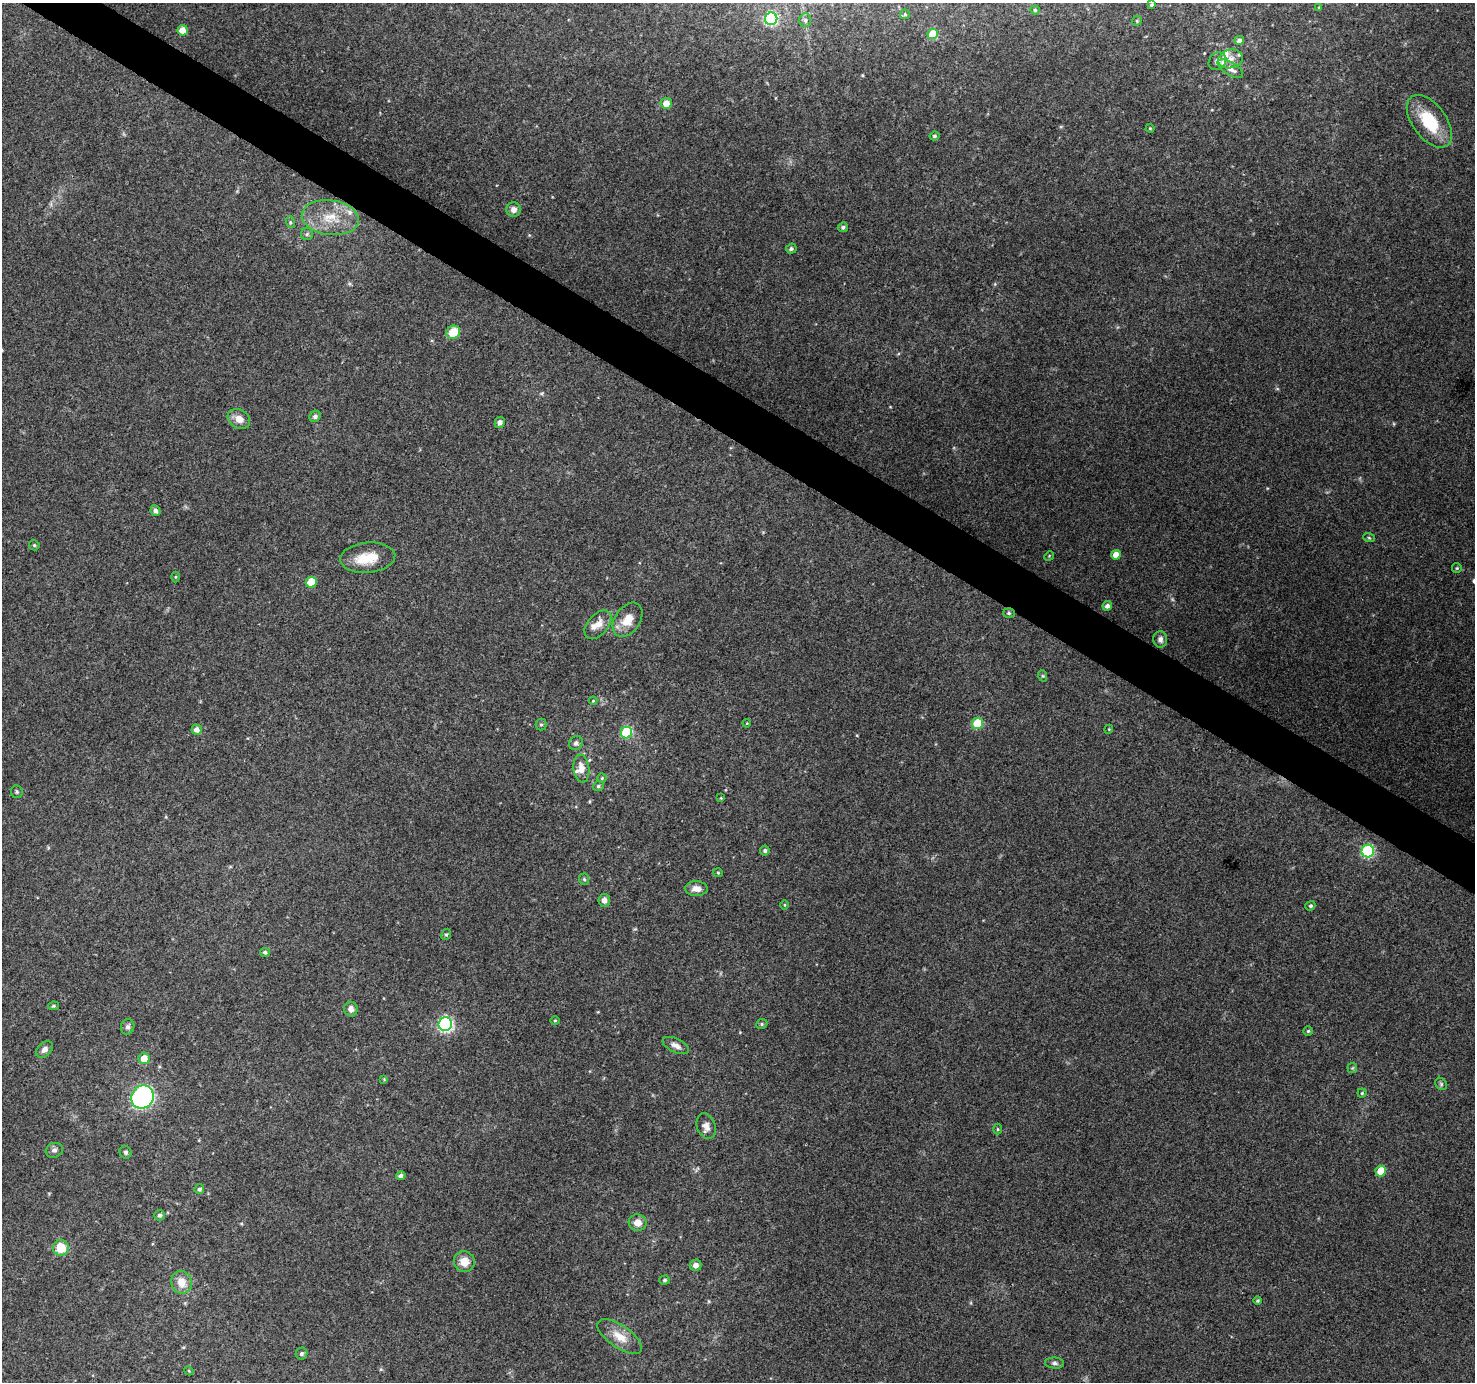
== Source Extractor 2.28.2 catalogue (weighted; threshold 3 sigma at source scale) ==
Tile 11 of 4 x 4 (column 3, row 3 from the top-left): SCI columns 2948-4420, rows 1566-2945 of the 5899 x 5962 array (HDU 1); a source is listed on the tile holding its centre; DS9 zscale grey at full resolution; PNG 1477 x 1384 px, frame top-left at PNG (2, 3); each listed source drawn as its Kron ellipse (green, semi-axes under 4 px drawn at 4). Shown black and unused: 3% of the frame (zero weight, under 3 of 4 exposures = <1% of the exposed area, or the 3 px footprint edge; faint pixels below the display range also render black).
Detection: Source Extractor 2.28.2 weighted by HDU 2 'WHT'; one run over the whole footprint, this tile lists its part. Background 0.149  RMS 0.0073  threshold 0.0331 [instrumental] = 3 sigma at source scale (4.5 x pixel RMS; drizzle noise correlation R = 1.50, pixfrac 1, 0.0396/0.0396 arcsec/px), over >= 5 px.
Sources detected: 107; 1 too faint to see at this stretch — neither listed nor drawn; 7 inside a brighter listed object's ellipse — not listed separately; the other 99 listed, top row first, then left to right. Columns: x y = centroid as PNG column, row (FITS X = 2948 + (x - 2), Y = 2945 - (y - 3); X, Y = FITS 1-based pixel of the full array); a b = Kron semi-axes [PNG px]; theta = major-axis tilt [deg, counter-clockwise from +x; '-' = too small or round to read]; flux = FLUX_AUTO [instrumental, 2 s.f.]
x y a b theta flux
1152 5 4 3 - 0.98
1319 7 3 3 - 0.62
1035 10 4 4 - 0.91
905 14 5 5 - 0.94
771 19 6 6 - 91
805 20 7 5 88 1.6
1137 21 5 4 - 1
183 30 5 5 - 7.3
933 34 5 5 - 24
1239 40 5 4 - 2.5
1230 59 12 9 15 5.5
1217 61 9 8 - 3.5
1230 69 14 6 -33 4.8
666 103 5 5 - 6.8
1429 121 30 17 -53 31
1150 128 4 4 - 0.66
935 136 5 4 - 1.3
513 209 7 7 - 4.2
330 218 29 17 -7 23
290 222 6 4 -72 0.99
843 227 5 5 - 1.6
307 234 6 6 - 1.5
791 249 5 5 - 1.5
453 332 7 6 - 15
315 416 6 5 - 2.4
239 419 12 9 -31 6.6
500 422 5 5 - 2.6
155 511 5 5 - 2.4
1369 538 6 3 -19 0.92
34 545 5 5 - 0.98
1116 555 5 4 - 8.1
1049 556 5 4 - 0.76
368 558 27 15 5 18
1457 568 5 4 - 0.9
176 577 5 3 - 0.76
311 582 5 5 - 18
1107 606 5 4 - 2.8
1009 613 6 5 - 1.3
628 620 19 12 56 13
598 625 17 10 48 7.4
1160 639 8 7 - 2.9
1043 676 6 3 -71 0.99
593 701 4 4 - 0.65
747 723 4 3 - 0.6
978 723 5 5 - 33
541 725 6 5 - 1.2
1109 729 4 3 - 0.63
197 730 5 5 - 4
626 733 6 5 - 61
576 743 7 6 - 2.4
581 769 14 8 -82 7
602 778 4 4 - 1.1
598 786 5 5 - 1.5
17 792 6 5 - 1.4
721 798 3 3 - 0.56
765 851 5 4 - 1.5
1368 851 6 6 - 72
718 873 5 4 - 0.8
584 879 6 5 - 1.3
696 889 11 7 -2 4.9
604 900 6 6 - 3.9
785 905 4 3 - 0.61
1310 906 5 4 - 1.4
446 934 6 4 65 1.1
265 952 5 4 - 1.5
53 1006 5 4 - 0.85
351 1009 7 6 - 4
555 1021 5 3 - 0.69
445 1024 7 6 - 150
762 1024 6 5 - 1.3
128 1027 8 6 72 2.4
1308 1031 4 4 - 1.1
676 1045 14 7 -26 4.3
45 1049 10 6 43 3.6
144 1058 6 5 - 8.7
1352 1068 5 5 - 0.97
384 1079 4 4 - 0.67
1441 1084 7 5 -48 1.3
1362 1093 4 4 - 0.92
142 1097 12 11 - 110
706 1126 13 9 -70 4.8
998 1129 5 3 - 0.75
54 1150 9 7 17 2.3
126 1152 6 6 - 1.8
1381 1171 5 5 - 15
401 1176 5 4 - 2.2
199 1189 5 4 - 1.8
160 1215 5 5 - 1.6
638 1223 9 8 - 6.9
61 1248 8 8 - 16
464 1262 10 10 - 9.6
696 1265 6 5 - 3.3
665 1280 5 4 - 1.1
181 1282 11 10 - 9.1
1258 1301 4 4 - 1.1
620 1337 26 11 -35 11
301 1354 6 6 - 1.4
1055 1363 9 5 -5 2.2
189 1371 5 3 - 0.68
Overlapping masked pixels (flux is a lower limit): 1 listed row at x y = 1009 613